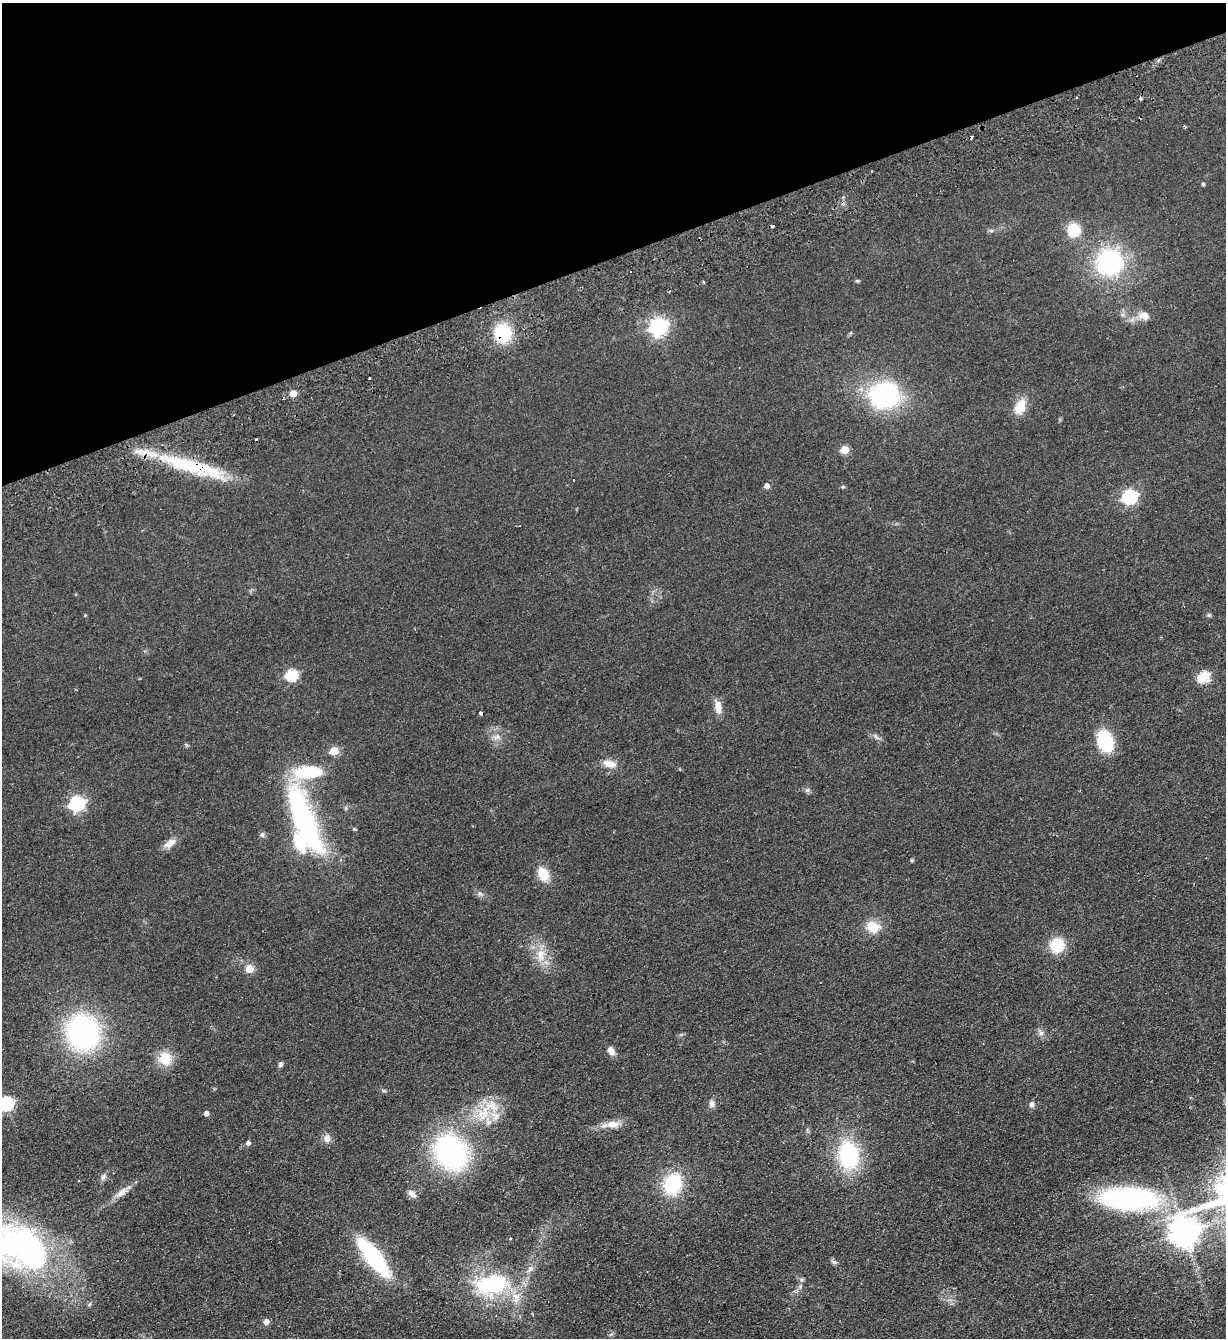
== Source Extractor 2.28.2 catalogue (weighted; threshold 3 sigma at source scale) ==
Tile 3 of 4 x 4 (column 3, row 1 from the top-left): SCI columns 2747-3970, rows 4062-5397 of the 5367 x 5452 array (HDU 1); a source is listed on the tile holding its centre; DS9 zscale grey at full resolution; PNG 1228 x 1340 px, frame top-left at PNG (2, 3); no overlay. Shown black and unused: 19% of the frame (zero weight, under 2 of 3 exposures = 3% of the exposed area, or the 3 px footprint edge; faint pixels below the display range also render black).
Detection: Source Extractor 2.28.2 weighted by HDU 2 'WHT'; one run over the whole footprint, this tile lists its part. Background 0.0637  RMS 0.0093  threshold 0.0417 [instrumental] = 3 sigma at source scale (4.5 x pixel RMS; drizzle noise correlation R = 1.50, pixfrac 1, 0.05/0.05 arcsec/px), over >= 5 px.
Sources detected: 77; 1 inside a brighter object's white glare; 5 cosmic-ray / hot-pixel residue — not listed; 3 inside a brighter listed object's ellipse — not listed separately; the other 68 listed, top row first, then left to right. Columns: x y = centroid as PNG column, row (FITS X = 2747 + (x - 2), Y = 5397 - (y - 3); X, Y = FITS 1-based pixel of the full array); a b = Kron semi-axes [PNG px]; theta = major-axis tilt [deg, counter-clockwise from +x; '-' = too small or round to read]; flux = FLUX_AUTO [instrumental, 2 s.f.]
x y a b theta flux
1203 184 4 4 - 1.5
1074 230 11 11 - 28
1109 262 24 23 - 110
703 281 3 3 - 1.1
857 281 6 3 18 1
1144 316 12 9 -18 8.5
658 327 7 7 - 340
503 333 15 13 89 48
370 378 3 2 - 1.4
293 393 5 5 - 14
884 395 27 23 19 120
1020 407 21 12 65 14
844 450 5 5 - 26
180 464 113 14 -17 65
767 486 5 5 - 4.1
843 487 5 5 - 1.1
1129 497 7 6 - 190
1209 615 5 5 - 1.3
291 675 6 5 - 83
1203 677 16 12 33 13
718 707 17 8 -83 8.3
481 713 4 3 - 10
497 737 11 6 37 4
876 737 11 5 -45 2.7
1105 741 16 12 -67 56
334 751 5 5 - 26
609 764 16 9 -13 8.9
308 772 24 11 5 55
807 790 7 6 - 1.9
77 803 7 6 - 180
303 819 53 15 -67 230
354 829 5 4 - 0.96
262 835 7 6 - 2
170 843 18 8 33 7.1
911 860 5 3 - 0.96
543 874 16 11 -65 17
873 927 17 13 -25 15
1057 945 11 11 - 36
541 955 19 10 89 14
249 969 5 5 - 21
83 1032 29 26 -76 190
1041 1033 7 6 - 2.6
611 1051 10 7 -61 5.6
165 1058 15 13 -84 19
280 1064 8 5 53 2
6 1103 6 6 - 150
712 1104 10 7 -89 3.6
1032 1104 8 7 - 2.6
206 1113 5 4 - 3.6
483 1113 29 17 49 31
612 1124 19 9 1 10
327 1139 10 9 - 5
248 1143 5 5 - 2.8
451 1152 34 26 -51 160
848 1155 26 19 -81 82
103 1177 9 6 54 2.9
673 1184 18 14 73 62
121 1193 17 8 38 6.8
412 1194 12 7 -40 4.2
1129 1198 58 22 -2 180
1184 1232 10 9 - 1200
511 1239 3 3 - 1.8
29 1249 64 38 -38 280
373 1257 34 10 -52 130
834 1262 8 5 -15 2
492 1284 37 20 8 85
516 1298 18 10 -86 11
266 1322 5 5 - 5
Overlapping masked pixels (flux is a lower limit): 2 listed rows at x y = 503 333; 180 464
Isophote crosses this tile's border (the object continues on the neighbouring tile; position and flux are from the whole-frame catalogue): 2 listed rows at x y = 6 1103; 29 1249